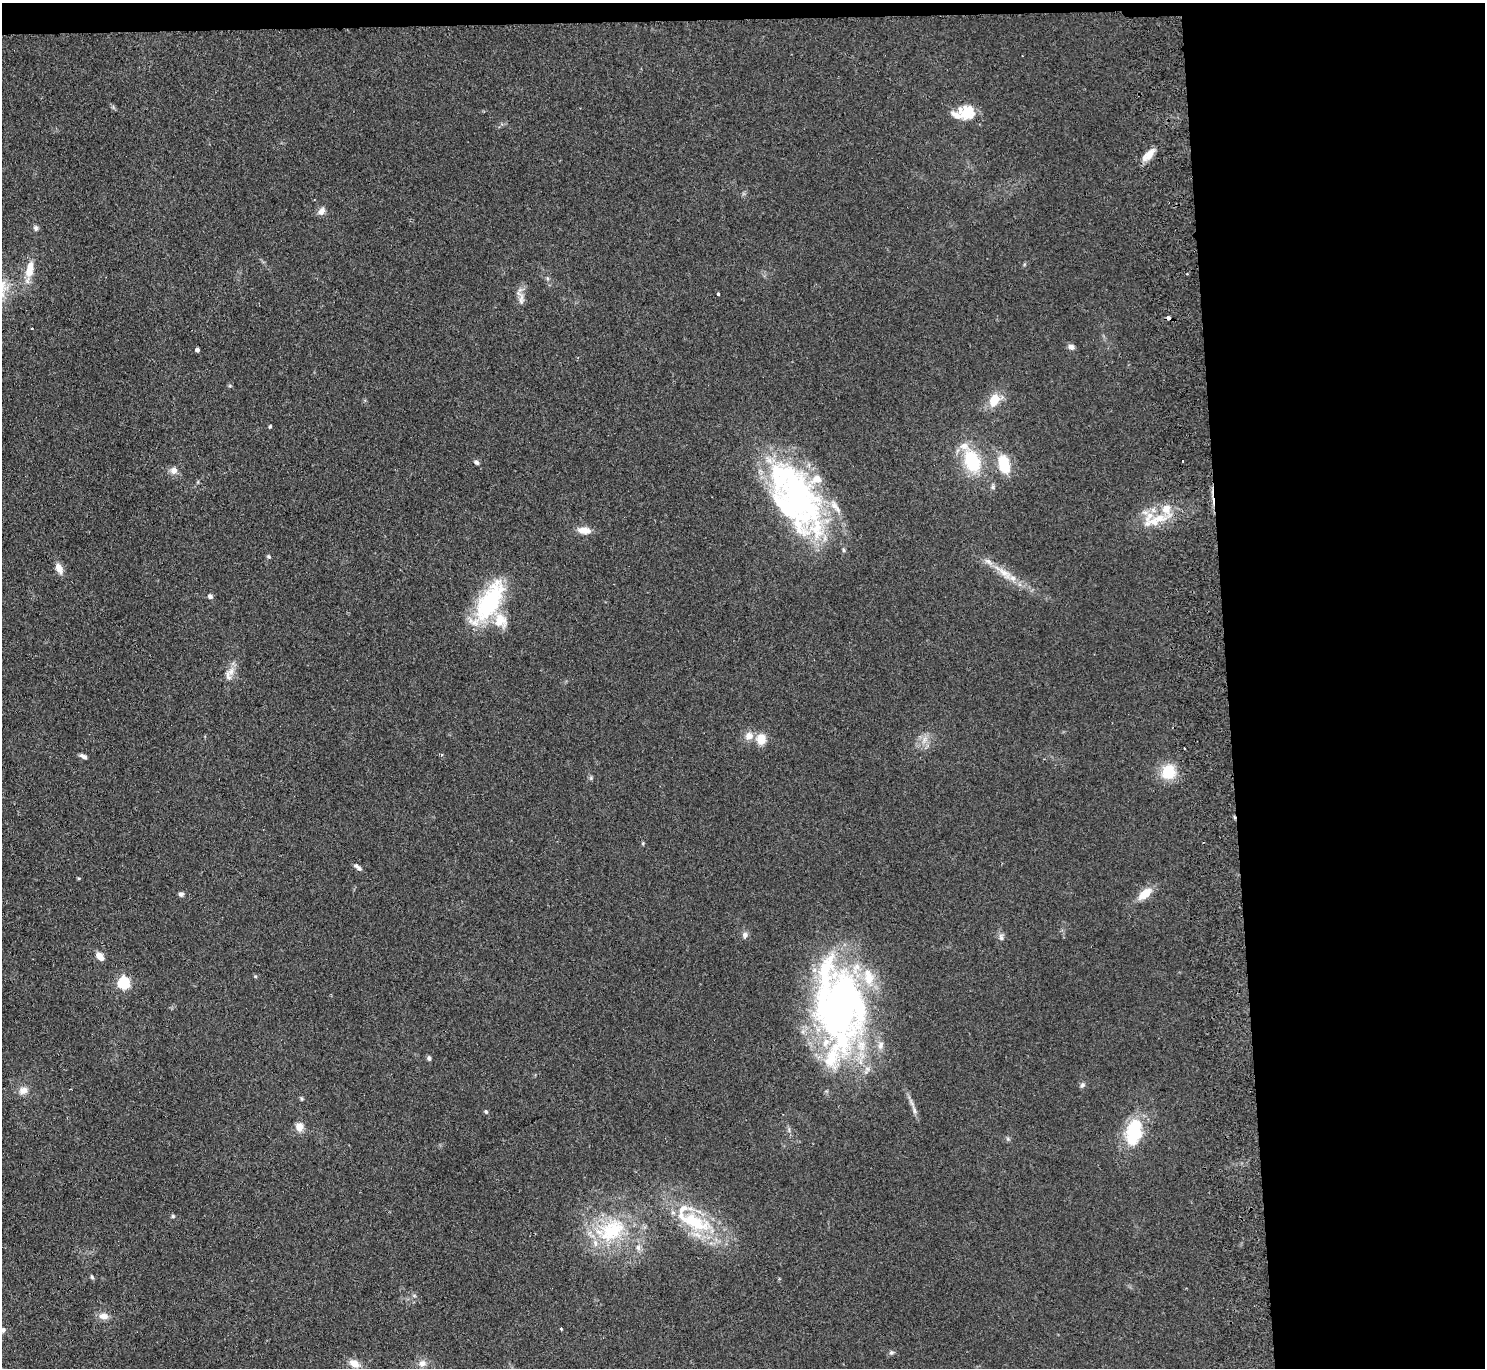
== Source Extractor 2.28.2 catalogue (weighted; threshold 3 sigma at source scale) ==
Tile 3 of 3 x 3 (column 3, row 1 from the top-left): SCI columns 3022-4504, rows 2934-4299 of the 4560 x 4425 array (HDU 1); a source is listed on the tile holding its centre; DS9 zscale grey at full resolution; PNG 1487 x 1370 px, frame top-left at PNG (2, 3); no overlay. Shown black and unused: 19% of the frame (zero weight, under 2 of 3 exposures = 3% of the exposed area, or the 3 px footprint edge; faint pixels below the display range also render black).
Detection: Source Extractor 2.28.2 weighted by HDU 2 'WHT'; one run over the whole footprint, this tile lists its part. Background 0.155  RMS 0.011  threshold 0.0494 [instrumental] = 3 sigma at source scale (4.5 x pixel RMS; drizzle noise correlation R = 1.50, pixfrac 1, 0.05/0.05 arcsec/px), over >= 5 px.
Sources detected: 87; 3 inside a brighter object's white glare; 2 cosmic-ray / hot-pixel residue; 1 long thin detection or spike segment (spike, bleed or trail) — not listed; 18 inside a brighter listed object's ellipse — not listed separately; the other 63 listed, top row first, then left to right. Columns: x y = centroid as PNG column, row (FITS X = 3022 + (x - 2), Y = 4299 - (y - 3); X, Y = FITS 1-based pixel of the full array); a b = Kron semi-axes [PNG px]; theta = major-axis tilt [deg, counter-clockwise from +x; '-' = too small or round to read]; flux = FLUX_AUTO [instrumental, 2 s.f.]
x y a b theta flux
967 112 21 18 -7 25
1148 155 19 8 43 12
321 211 11 8 51 6.1
36 228 7 5 -80 2.8
29 271 18 12 80 16
547 278 6 4 -71 1.6
718 294 3 3 - 1.6
521 299 21 6 85 7.8
1071 347 8 6 -16 4.7
197 350 4 4 - 2.6
230 386 6 4 -18 1.3
994 400 16 11 64 20
270 426 4 3 - 1.4
972 461 25 16 -71 60
476 462 7 5 -32 2.6
1004 464 16 10 -77 39
174 470 9 9 - 6.7
993 487 6 5 - 2.2
800 500 83 54 -56 290
1154 522 26 14 5 26
584 530 15 8 -5 11
269 556 6 5 - 1.6
59 568 13 7 -64 9.2
1005 573 26 10 -37 19
210 596 7 5 -44 2.9
489 602 57 22 60 99
231 671 13 9 51 8.4
749 736 11 10 - 9.1
761 739 12 11 - 15
1184 749 3 2 - 1.4
83 756 10 5 -24 3.2
1168 772 16 15 - 32
591 778 5 5 - 1.6
643 843 5 3 - 1.1
357 866 11 5 -38 3.6
79 878 5 3 - 1.1
181 894 6 6 - 2.8
1145 894 18 9 40 17
745 935 8 7 - 3.9
1001 937 10 6 -87 3.8
100 956 9 6 -51 9.7
255 976 5 4 - 1.2
123 983 6 5 - 150
839 1005 121 52 -81 420
429 1058 5 4 - 2.9
1082 1085 8 5 60 2.6
23 1090 11 9 18 7.8
914 1110 9 4 -89 3.2
486 1111 6 4 -69 1.5
299 1127 11 9 -85 9.6
1134 1132 31 18 77 58
1008 1139 6 5 - 1.8
173 1216 5 4 - 1.6
694 1222 53 21 -25 76
611 1230 46 29 27 85
638 1247 8 6 -75 4
92 1277 6 4 -59 1.7
104 1316 13 8 -3 7.8
560 1328 3 3 - 2.2
3 1330 7 6 - 3.5
891 1352 7 5 -5 2.1
354 1363 12 8 -29 12
422 1363 10 9 - 6.7
Isophote crosses this tile's border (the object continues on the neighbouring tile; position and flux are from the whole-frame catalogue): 1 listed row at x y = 3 1330